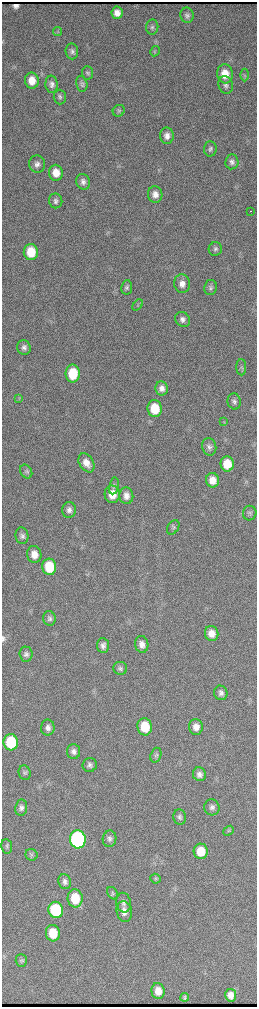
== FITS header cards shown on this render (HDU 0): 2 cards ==
NAXIS1  =                  510 / length of data axis 1
NAXIS2  =                 2010 / length of data axis 2

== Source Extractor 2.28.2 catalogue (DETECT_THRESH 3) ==
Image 510 x 2010 px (HDU 0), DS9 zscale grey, zoomed out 1/2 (1 PNG px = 2 x 2 image px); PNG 259 x 1009 px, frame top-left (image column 2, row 2010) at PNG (2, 2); each listed source drawn as its Kron ellipse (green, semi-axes under 4 px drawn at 4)
Background 3830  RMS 43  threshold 128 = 3 sigma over >= 5 px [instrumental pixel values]
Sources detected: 92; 2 cannot appear on this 1/2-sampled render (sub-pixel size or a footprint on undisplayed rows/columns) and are neither listed nor drawn; the other 90 listed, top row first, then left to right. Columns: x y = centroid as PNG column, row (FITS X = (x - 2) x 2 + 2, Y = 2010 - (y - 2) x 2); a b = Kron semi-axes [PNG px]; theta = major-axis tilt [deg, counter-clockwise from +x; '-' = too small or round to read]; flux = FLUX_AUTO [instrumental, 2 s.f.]
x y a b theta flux
117 13 6 5 - 6.6e+04
187 15 8 6 -82 3.0e+04
152 27 7 6 - 2.4e+04
57 32 4 2 - 9.0e+03
72 51 8 6 -84 2.8e+04
155 51 5 4 - 1.3e+04
88 73 7 5 -86 2.0e+04
225 74 9 8 - 1.4e+05
244 75 6 3 90 1.1e+04
32 81 8 7 - 1.2e+05
52 84 8 6 -84 3.7e+04
82 84 8 5 -77 2.4e+04
226 85 9 7 -72 3.6e+04
60 97 7 6 - 2.3e+04
119 111 6 5 - 1.9e+04
167 136 8 7 - 5.3e+04
210 149 7 6 - 2.5e+04
232 162 7 6 - 3.4e+04
37 164 8 8 - 4.4e+04
56 173 8 7 - 1.1e+05
83 182 8 7 - 3.9e+04
155 195 8 7 - 6.3e+04
56 201 7 6 - 3.0e+04
250 211 2 1 - 2.2e+04
215 249 7 6 - 2.5e+04
31 252 8 7 - 2.1e+05
182 284 9 7 -82 6.4e+04
127 287 7 5 83 2.2e+04
211 287 7 6 - 2.6e+04
138 305 6 4 49 1.4e+04
183 319 8 7 - 4.0e+04
24 347 7 6 - 3.2e+04
241 367 8 5 -90 1.9e+04
73 374 9 7 90 2.7e+05
162 388 7 6 - 5.2e+04
19 399 4 2 - 7.0e+03
234 401 8 6 -76 3.1e+04
155 409 9 7 -83 2.5e+05
224 422 4 2 - 6.5e+03
209 447 9 7 -78 3.5e+04
86 463 10 7 -58 8.4e+04
227 464 7 6 - 2.0e+05
26 471 7 5 -56 1.9e+04
212 480 7 6 - 9.8e+04
114 486 8 5 79 2.3e+04
112 494 9 7 -86 1.5e+05
126 496 8 7 - 6.1e+04
69 510 8 7 - 4.4e+04
250 513 7 6 - 2.5e+04
173 527 8 5 58 2.1e+04
22 536 8 6 -82 3.2e+04
34 554 8 7 - 9.4e+04
49 567 8 7 - 3.1e+05
49 618 7 6 - 2.6e+04
212 633 7 6 - 8.7e+04
142 644 8 6 -79 6.0e+04
103 646 7 6 - 4.1e+04
26 654 7 6 - 3.2e+04
120 668 7 6 - 2.6e+04
221 693 7 6 - 3.7e+04
145 727 8 7 - 2.8e+05
196 727 8 7 - 7.2e+04
48 728 8 6 90 4.5e+04
11 742 8 7 - 4.6e+05
74 751 7 6 - 4.0e+04
156 755 8 5 71 1.9e+04
90 765 7 7 - 3.1e+04
25 773 7 6 - 2.1e+04
199 774 7 6 - 4.3e+04
212 807 8 7 - 3.7e+04
21 808 8 6 82 3.6e+04
180 817 8 6 -80 2.9e+04
229 831 6 3 39 1.3e+04
78 839 9 8 - 2.2e+06
110 839 8 7 - 3.0e+04
7 846 7 5 -81 2.0e+04
201 851 8 7 - 1.9e+05
31 855 6 6 - 1.8e+04
156 879 5 4 - 1.5e+04
65 882 7 6 - 3.5e+04
113 893 7 5 -55 1.7e+04
75 898 9 7 -83 2.6e+05
123 903 10 7 -80 4.3e+04
56 910 8 7 - 6.8e+05
124 911 10 7 -79 7.1e+04
53 933 8 7 - 2.1e+05
21 960 6 5 - 1.7e+04
158 991 8 6 -81 1.0e+05
231 995 6 5 - 6.8e+04
185 997 4 3 - 1.7e+04
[2 sub-pixel or undisplayed-footprint detections neither listed nor drawn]